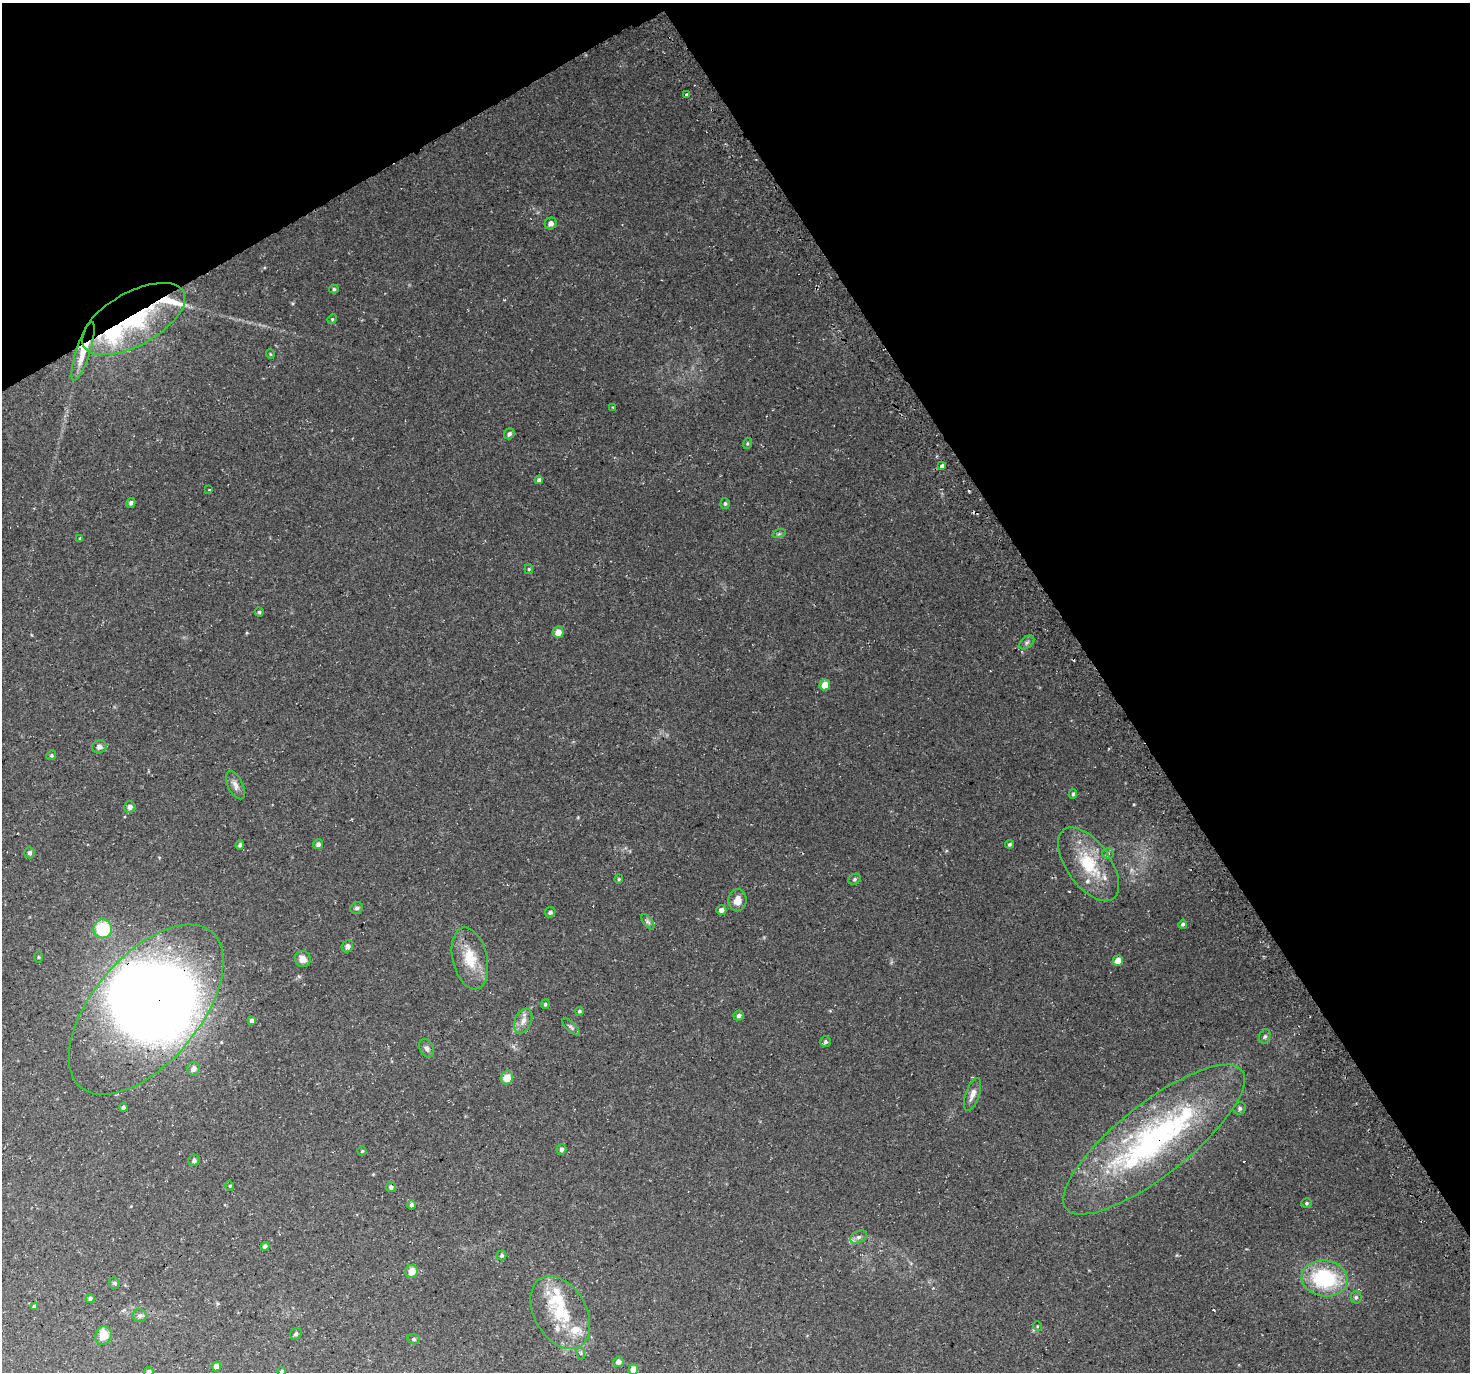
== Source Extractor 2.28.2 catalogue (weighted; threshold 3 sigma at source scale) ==
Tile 3 of 4 x 4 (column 3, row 1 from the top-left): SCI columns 2968-4435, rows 4308-5677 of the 5930 x 5812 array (HDU 1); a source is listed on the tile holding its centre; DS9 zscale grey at full resolution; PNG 1472 x 1374 px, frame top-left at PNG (2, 3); each listed source drawn as its Kron ellipse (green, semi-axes under 4 px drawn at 4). Shown black and unused: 31% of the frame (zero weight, under 3 of 4 exposures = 3% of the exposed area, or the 3 px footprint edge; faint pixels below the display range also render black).
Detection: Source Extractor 2.28.2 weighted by HDU 2 'WHT'; one run over the whole footprint, this tile lists its part. Background 0.0573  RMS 0.0044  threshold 0.0199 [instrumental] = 3 sigma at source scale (4.5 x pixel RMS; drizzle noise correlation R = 1.50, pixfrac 1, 0.0396/0.0396 arcsec/px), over >= 5 px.
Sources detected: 106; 1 too faint to see at this stretch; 2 inside a brighter object's white glare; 5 cosmic-ray / hot-pixel residue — neither listed nor drawn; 7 inside a brighter listed object's ellipse — not listed separately; the other 91 listed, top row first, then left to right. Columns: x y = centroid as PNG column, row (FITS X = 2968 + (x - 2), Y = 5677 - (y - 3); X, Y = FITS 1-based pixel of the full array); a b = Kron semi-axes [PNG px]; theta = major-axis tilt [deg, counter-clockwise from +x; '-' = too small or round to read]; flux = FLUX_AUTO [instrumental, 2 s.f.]
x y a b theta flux
686 94 4 3 - 2.2
551 223 6 5 - 2
334 289 5 4 - 0.68
134 319 57 26 29 50
332 319 5 4 - 0.53
83 351 30 7 72 8.4
270 354 5 3 - 0.34
613 407 3 2 - 0.71
509 434 6 5 - 1.2
747 443 6 4 71 0.51
942 466 3 3 - 7.1
539 480 4 4 - 0.9
209 490 3 3 - 0.64
131 503 5 4 - 0.99
725 503 5 4 - 0.7
779 534 7 4 19 0.66
80 538 4 3 - 0.65
529 569 5 4 - 0.47
259 612 4 4 - 0.65
558 632 5 5 - 3.6
1027 642 8 5 41 1.1
825 685 5 5 - 5.5
99 747 7 6 - 1.5
51 755 5 4 - 0.61
235 785 15 7 -65 2.3
1073 794 4 3 - 0.79
130 807 6 5 - 1.8
318 844 5 5 - 1.5
1009 844 4 4 - 0.71
240 845 5 4 - 0.88
30 853 6 5 - 1.1
1108 853 5 5 - 0.74
1089 864 42 22 -54 21
619 879 4 4 - 0.48
855 879 6 5 - 0.85
737 900 11 9 81 3.5
357 908 6 5 - 0.96
721 910 5 5 - 1.9
550 912 5 5 - 1
648 922 9 4 -53 1
1183 924 4 4 - 0.92
103 929 9 9 - 18
347 946 6 5 - 1.8
38 957 5 3 - 0.38
470 958 31 17 -77 12
303 959 8 7 - 3.3
1118 961 5 5 - 3.7
545 1004 5 4 - 0.61
146 1010 102 53 50 400
579 1011 4 3 - 0.53
739 1016 5 5 - 1.3
252 1021 4 4 - 1.6
523 1021 13 8 67 2.9
571 1027 11 4 -43 1
1265 1036 7 5 73 0.91
825 1042 5 5 - 0.87
426 1048 10 6 -63 1.5
194 1069 7 6 - 2.2
507 1078 6 6 - 5.2
972 1094 17 7 70 2.7
123 1107 4 4 - 1
1240 1108 6 6 - 0.94
1154 1140 112 36 38 110
561 1149 5 5 - 1.1
362 1151 4 4 - 0.4
194 1160 5 5 - 1.1
230 1186 5 3 - 0.37
391 1187 5 5 - 1.3
1306 1203 5 5 - 0.7
411 1205 4 4 - 0.96
859 1237 9 5 26 1.5
265 1246 4 4 - 1.1
502 1255 5 5 - 0.77
412 1271 6 6 - 5
1325 1278 23 18 -9 33
114 1283 6 5 - 0.73
1356 1297 6 5 - 0.78
90 1298 4 4 - 0.84
34 1306 4 3 - 0.92
560 1312 39 26 -60 24
139 1316 7 6 - 1.2
1037 1326 5 3 - 0.36
296 1334 6 5 - 1.1
103 1336 9 8 - 6.4
414 1339 6 5 - 0.77
581 1353 6 4 -72 0.65
618 1362 5 5 - 2
216 1367 5 4 - 2.6
633 1369 5 4 - 3.9
282 1371 4 4 - 0.82
149 1372 5 4 - 0.85
Overlapping masked pixels (flux is a lower limit): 4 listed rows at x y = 134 319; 83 351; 146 1010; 1154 1140
Isophote crosses this tile's border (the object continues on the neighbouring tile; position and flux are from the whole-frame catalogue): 3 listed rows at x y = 633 1369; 282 1371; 149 1372